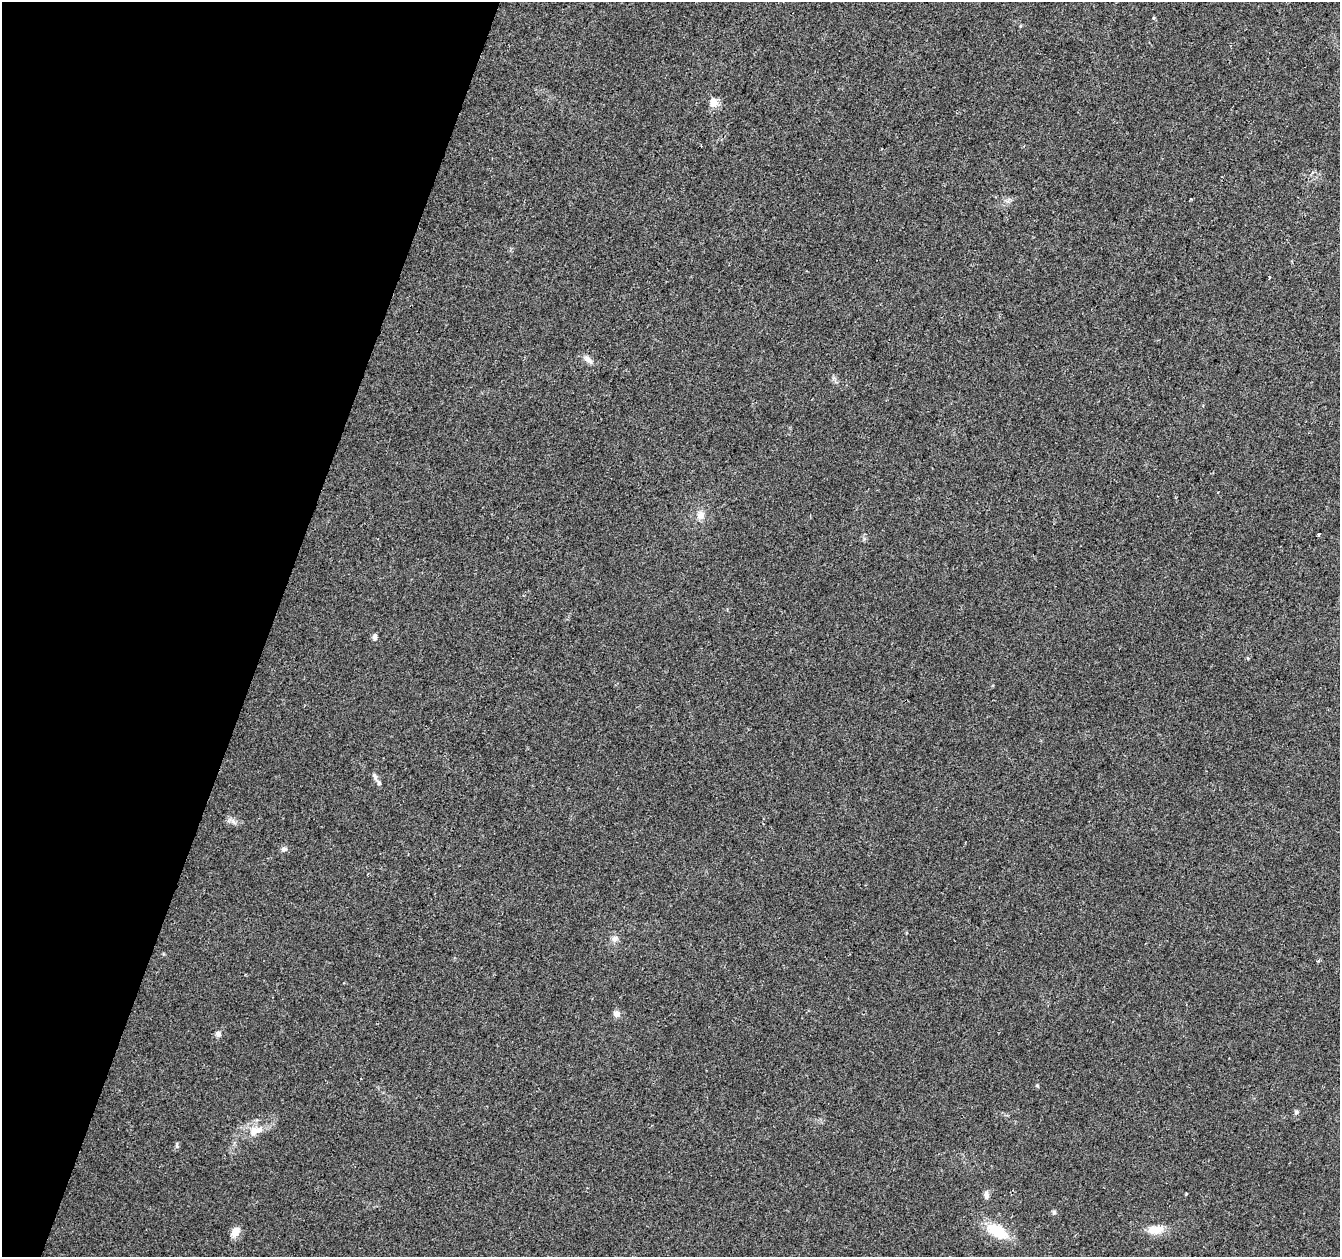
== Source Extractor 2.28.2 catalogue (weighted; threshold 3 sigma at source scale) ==
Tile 9 of 4 x 4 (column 1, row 3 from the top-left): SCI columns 1-1338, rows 1474-2728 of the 5363 x 5521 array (HDU 1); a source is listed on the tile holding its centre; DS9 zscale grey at full resolution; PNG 1342 x 1259 px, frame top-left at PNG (2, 2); no overlay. Shown black and unused: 20% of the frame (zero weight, under 2 of 3 exposures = <1% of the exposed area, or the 3 px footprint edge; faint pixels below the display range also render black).
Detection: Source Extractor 2.28.2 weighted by HDU 2 'WHT'; one run over the whole footprint, this tile lists its part. Background 0.0286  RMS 0.0056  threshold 0.025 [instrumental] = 3 sigma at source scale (4.5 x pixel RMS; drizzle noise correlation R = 1.50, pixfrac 1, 0.0396/0.0396 arcsec/px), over >= 5 px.
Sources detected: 23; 1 inside a brighter listed object's ellipse — not listed separately; the other 22 listed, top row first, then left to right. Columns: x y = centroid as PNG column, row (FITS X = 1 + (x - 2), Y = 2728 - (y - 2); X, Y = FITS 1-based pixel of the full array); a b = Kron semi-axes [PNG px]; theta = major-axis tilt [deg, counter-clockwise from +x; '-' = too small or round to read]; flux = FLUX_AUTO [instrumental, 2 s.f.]
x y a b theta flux
713 102 13 10 88 4.4
1191 199 4 2 - 0.39
1269 278 4 2 - 0.51
588 359 14 7 -44 3
700 515 12 10 80 4.1
1319 534 3 3 - 1.1
374 637 9 6 89 1.5
1247 658 4 3 - 0.99
375 777 11 5 -74 1.6
284 849 8 6 8 1.6
615 939 9 9 - 2.6
616 1014 8 7 - 2.8
218 1034 7 7 - 1.7
1037 1085 5 4 - 0.6
1296 1112 6 6 - 1.1
256 1130 21 11 18 8.5
1186 1194 3 3 - 0.58
986 1195 11 6 -88 2
1054 1212 5 5 - 1
1152 1230 19 12 -21 7
997 1231 23 12 -30 20
235 1232 13 8 57 4.6
Unlisted compact peaks at least as high as the median listed source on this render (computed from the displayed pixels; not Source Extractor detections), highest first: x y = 177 1146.